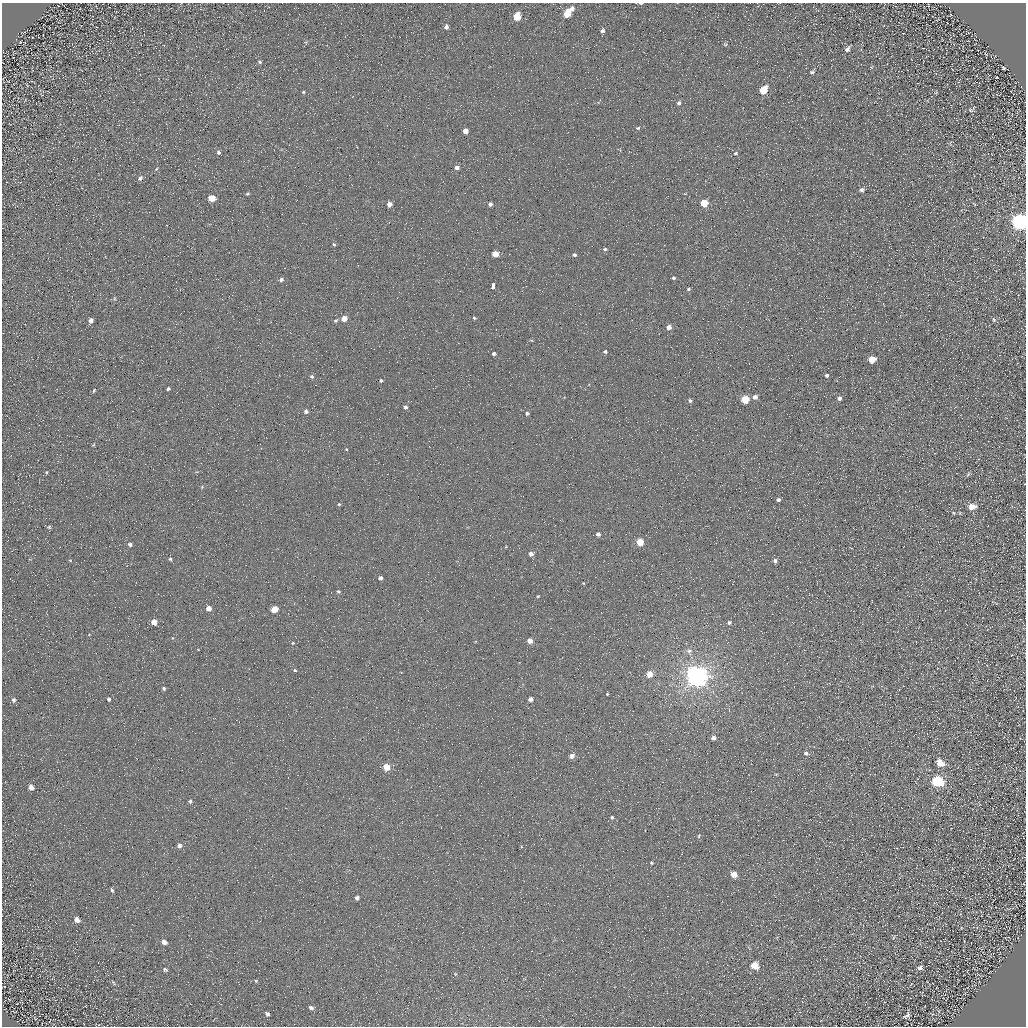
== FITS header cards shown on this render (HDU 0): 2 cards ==
NAXIS1  =                 1024 / Required FITS header
NAXIS2  =                 1024 / Required FITS header

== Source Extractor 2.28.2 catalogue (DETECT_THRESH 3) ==
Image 1024 x 1024 px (HDU 0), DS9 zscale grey, 1 PNG px = 1 image px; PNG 1028 x 1028 px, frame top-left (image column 1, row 1024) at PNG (2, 3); no overlay
Background 4.75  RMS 8.6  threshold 25.7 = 3 sigma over >= 5 px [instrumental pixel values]
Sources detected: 128; all 128 listed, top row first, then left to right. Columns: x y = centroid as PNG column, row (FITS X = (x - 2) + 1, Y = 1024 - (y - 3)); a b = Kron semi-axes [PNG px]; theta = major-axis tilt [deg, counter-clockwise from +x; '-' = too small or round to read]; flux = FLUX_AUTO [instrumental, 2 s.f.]
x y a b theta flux
641 3 4 2 - 930
572 9 6 5 - 2800
567 14 6 5 - 14000
517 16 6 5 - 18000
446 27 6 5 - 2000
602 31 6 5 - 1700
306 42 6 4 45 810
725 44 6 5 - 810
847 49 7 5 54 2300
260 62 5 4 - 860
1003 68 4 3 - 740
812 72 8 5 38 1200
997 77 3 2 - 350
763 90 6 5 - 15000
303 92 4 4 - 590
679 103 6 5 - 1400
971 109 11 5 34 1100
638 128 5 4 - 850
465 131 4 4 - 4900
219 152 5 5 - 1200
735 153 6 5 - 1000
457 168 5 4 - 2500
156 169 4 3 - 490
140 178 7 5 44 1600
862 190 6 5 - 1600
247 194 4 4 - 860
212 198 5 5 - 12000
704 203 5 5 - 16000
389 204 4 4 - 4200
490 204 4 4 - 2700
974 204 7 3 -44 590
1020 222 8 6 29 340000
334 244 5 4 - 750
605 249 4 4 - 870
495 254 5 4 - 11000
574 255 4 3 - 1500
673 278 4 3 - 1000
281 279 5 4 - 1500
493 286 6 3 86 29000
688 289 4 3 - 740
474 318 5 3 - 690
344 319 4 4 - 7200
994 319 6 5 - 990
91 320 5 4 - 2400
336 321 5 4 - 870
669 327 4 4 - 3400
605 352 4 3 - 1100
494 354 3 3 - 1400
872 359 5 5 - 12000
827 375 4 4 - 1300
312 377 6 5 - 1200
381 381 3 3 - 1100
168 389 4 3 - 940
94 390 6 4 70 830
755 397 4 4 - 3100
839 398 4 4 - 1900
745 399 5 5 - 21000
690 400 4 4 - 1200
405 407 4 3 - 1500
306 411 4 4 - 1500
527 413 4 4 - 1000
93 445 6 3 19 570
346 449 4 3 - 390
46 472 5 3 - 530
968 474 6 4 47 810
202 487 4 4 - 510
778 500 4 3 - 1600
339 504 4 4 - 870
972 507 6 5 - 7600
953 513 5 4 - 610
960 513 5 3 - 470
49 527 5 5 - 920
598 534 4 4 - 2100
640 542 5 4 - 18000
130 544 5 4 - 1600
531 554 5 4 - 3000
170 559 4 4 - 790
70 560 5 3 - 490
775 561 5 5 - 1900
380 578 4 4 - 2300
583 583 3 3 - 490
338 591 5 5 - 830
538 596 3 3 - 600
208 608 4 4 - 4800
274 609 5 4 - 14000
154 622 4 4 - 6900
729 623 5 4 - 1300
89 635 4 2 - 350
530 641 4 4 - 5200
293 643 5 4 - 640
689 651 8 7 - 2400
295 670 4 4 - 700
649 674 4 4 - 11000
697 676 7 6 - 780000
164 688 4 3 - 1000
607 694 3 3 - 530
109 699 4 3 - 900
530 699 4 4 - 3600
14 700 7 6 - 1700
713 738 4 4 - 3300
806 753 5 4 - 1500
572 756 4 4 - 4400
940 763 6 5 - 9000
386 767 5 4 - 12000
937 781 7 6 - 72000
31 787 7 6 - 3100
190 801 5 4 - 1000
612 817 4 4 - 930
699 836 5 3 - 550
179 846 5 5 - 2100
651 863 3 2 - 610
734 875 5 4 - 7400
30 884 2 2 - 240
112 890 5 3 - 920
357 898 4 4 - 2000
77 920 7 5 -50 2900
894 937 6 3 69 630
164 942 6 5 - 3000
755 965 6 6 - 12000
920 968 7 5 49 1600
165 970 6 5 - 990
990 971 4 2 - 440
455 974 5 3 - 520
256 981 4 4 - 640
113 982 7 3 -54 730
311 1008 7 5 -22 1600
267 1014 5 4 - 1400
907 1015 8 5 36 1500
At the frame edge (FLAGS 8, measured only in part): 2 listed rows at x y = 641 3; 1020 222